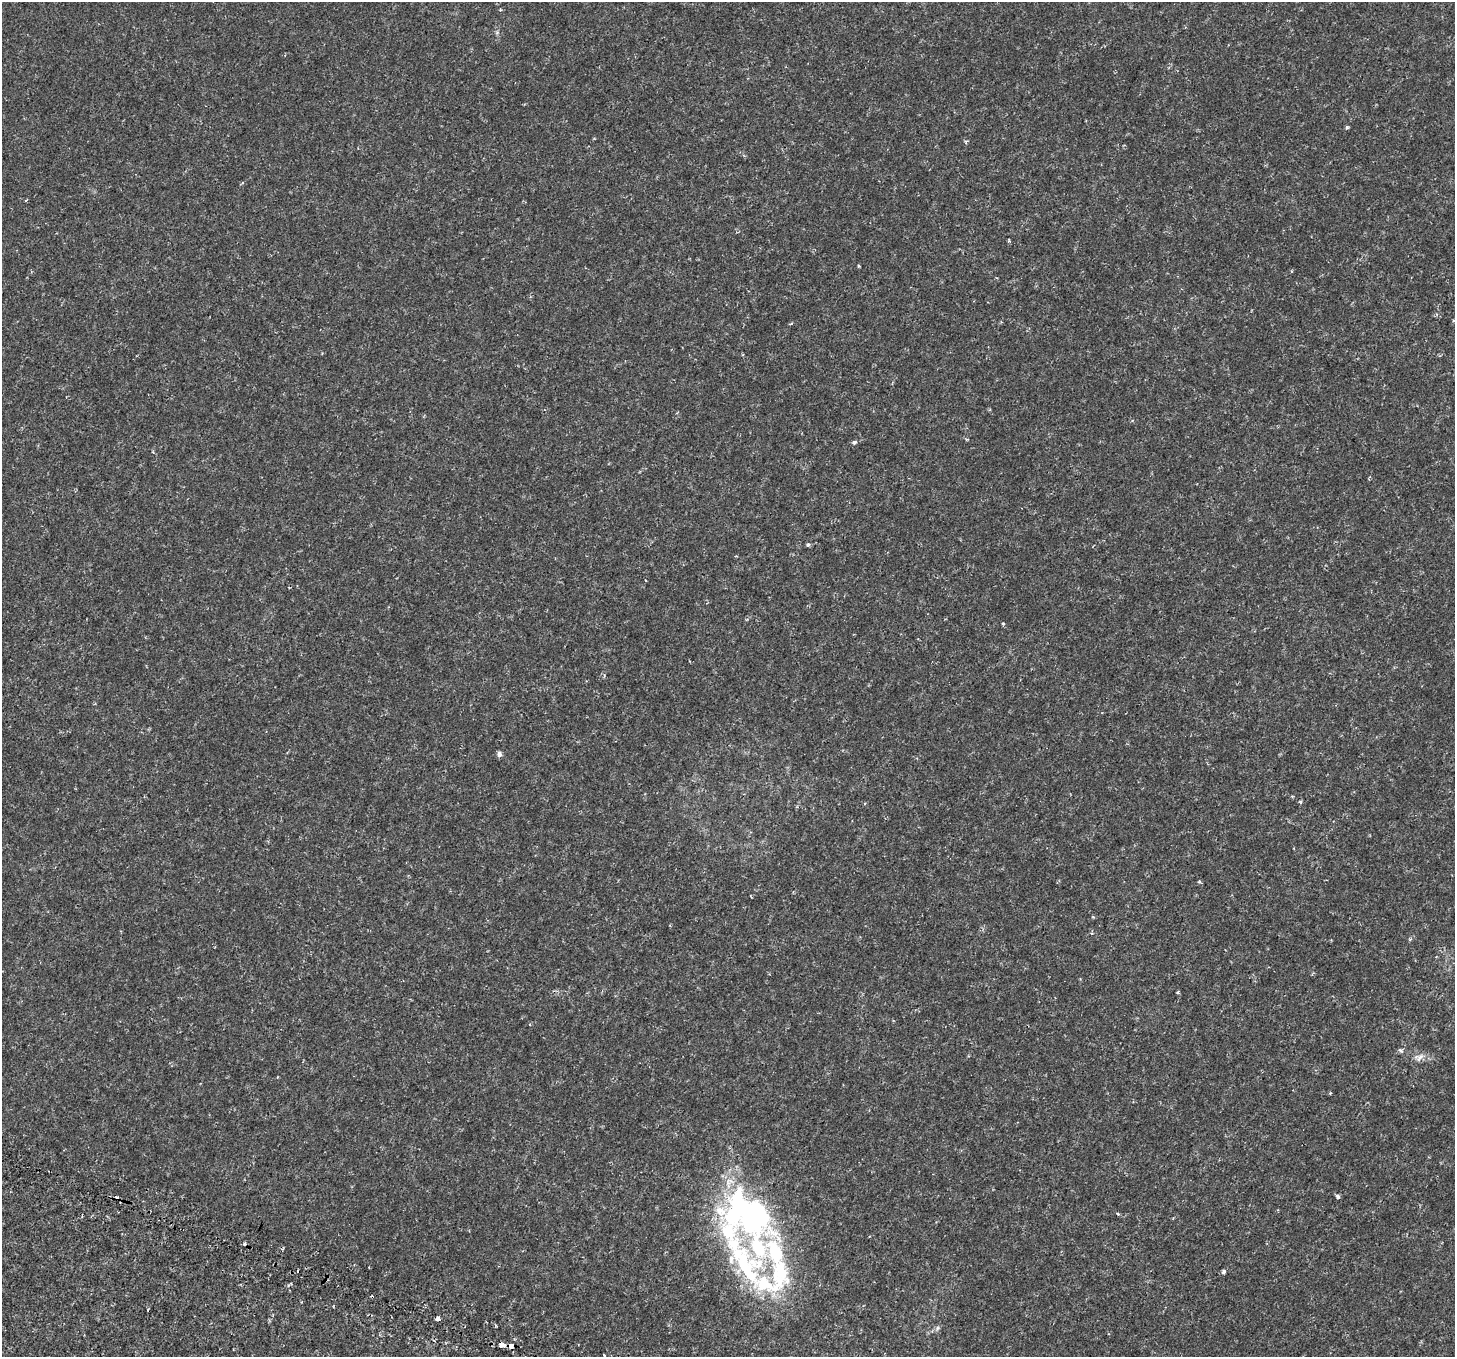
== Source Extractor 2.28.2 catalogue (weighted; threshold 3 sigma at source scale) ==
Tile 7 of 4 x 4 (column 3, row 2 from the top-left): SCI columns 3091-4543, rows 3177-4531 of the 6180 x 6285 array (HDU 1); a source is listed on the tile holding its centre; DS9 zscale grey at full resolution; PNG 1457 x 1359 px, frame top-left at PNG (2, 2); no overlay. Shown black and unused: <1% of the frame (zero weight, under 2 of 4 exposures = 6% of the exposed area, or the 3 px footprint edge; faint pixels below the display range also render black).
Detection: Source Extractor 2.28.2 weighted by HDU 2 'WHT'; one run over the whole footprint, this tile lists its part. Background 3.47e-04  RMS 9.6e-04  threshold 0.00431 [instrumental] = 3 sigma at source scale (4.5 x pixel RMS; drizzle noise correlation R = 1.50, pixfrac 1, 0.0396/0.0396 arcsec/px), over >= 5 px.
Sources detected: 26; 1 inside a brighter object's white glare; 4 cosmic-ray / hot-pixel residue — not listed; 6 inside a brighter listed object's ellipse — not listed separately; the other 15 listed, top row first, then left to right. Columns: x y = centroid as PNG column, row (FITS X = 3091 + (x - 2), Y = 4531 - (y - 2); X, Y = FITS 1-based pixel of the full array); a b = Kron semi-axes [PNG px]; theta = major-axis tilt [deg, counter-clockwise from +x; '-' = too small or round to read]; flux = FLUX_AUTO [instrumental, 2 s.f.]
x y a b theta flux
1347 127 4 4 - 0.11
858 266 4 3 - 0.089
854 442 4 4 - 0.24
808 545 5 4 - 0.13
1003 624 4 4 - 0.084
499 754 7 6 - 0.21
1420 1057 10 5 48 0.31
1338 1196 4 3 - 0.27
1118 1214 5 3 - 0.075
754 1216 40 36 73 15
744 1261 94 32 -59 12
1223 1272 4 4 - 0.21
438 1319 4 3 - 1.7
501 1345 4 4 - 2.1
511 1346 4 3 - 1.8
Overlapping masked pixels (flux is a lower limit): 1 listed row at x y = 511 1346